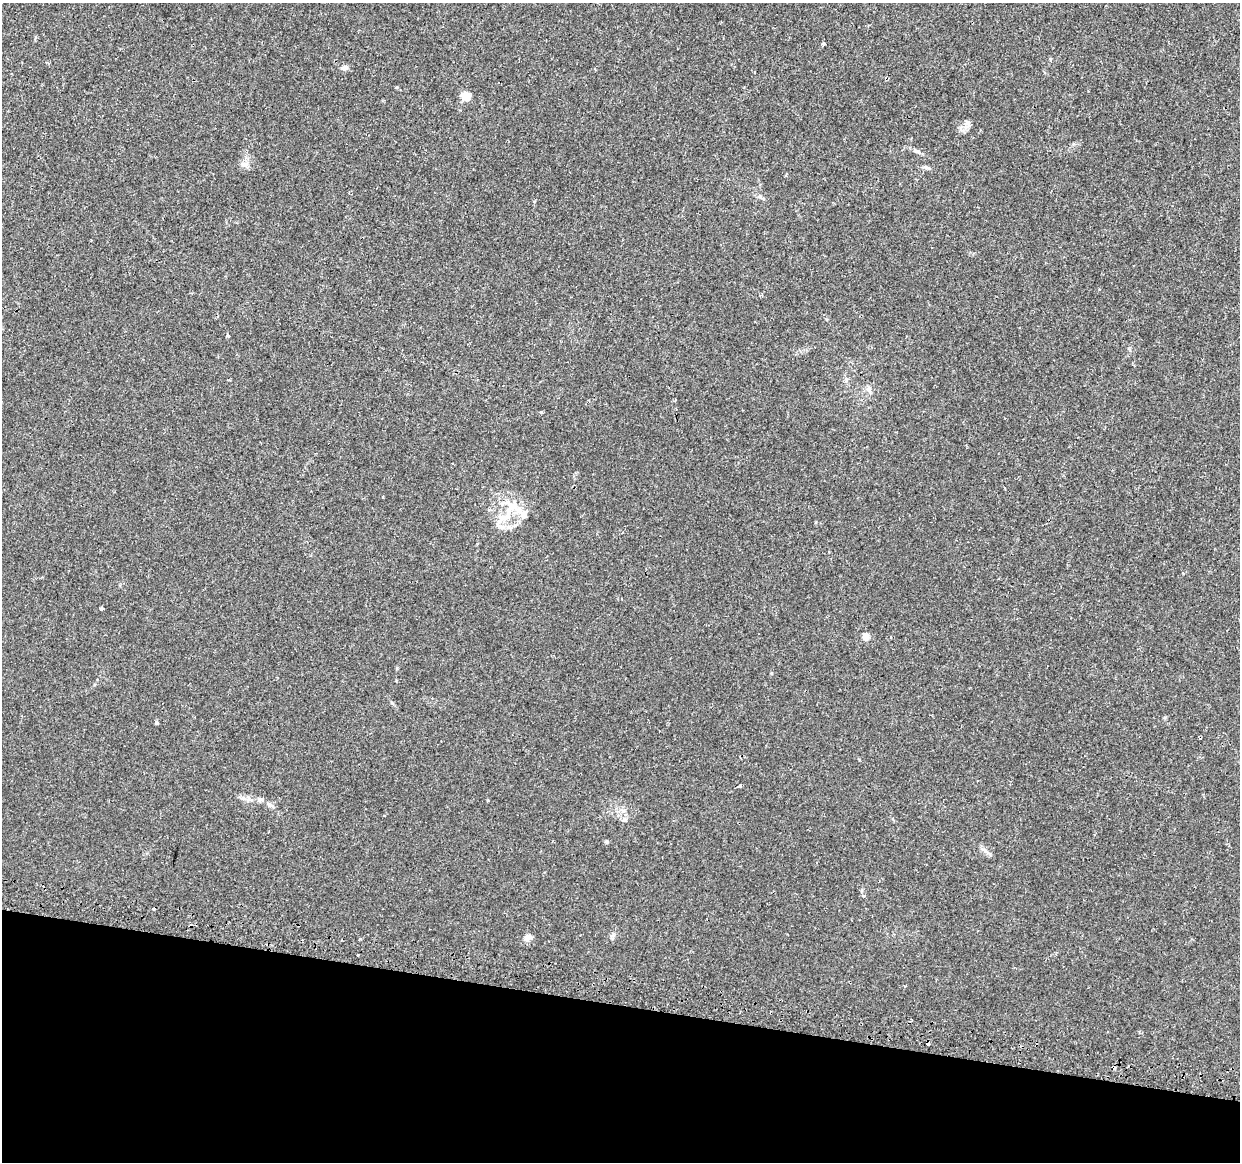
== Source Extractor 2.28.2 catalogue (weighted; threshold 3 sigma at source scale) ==
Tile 15 of 4 x 4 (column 3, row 4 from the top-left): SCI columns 2511-3748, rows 269-1428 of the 5030 x 5234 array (HDU 1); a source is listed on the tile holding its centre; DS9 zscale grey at full resolution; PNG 1242 x 1164 px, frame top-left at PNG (2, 3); no overlay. Shown black and unused: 14% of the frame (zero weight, under 2 of 3 exposures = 3% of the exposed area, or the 3 px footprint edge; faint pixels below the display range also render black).
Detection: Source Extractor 2.28.2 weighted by HDU 2 'WHT'; one run over the whole footprint, this tile lists its part. Background 0.00595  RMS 0.0021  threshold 0.00939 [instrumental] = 3 sigma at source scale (4.5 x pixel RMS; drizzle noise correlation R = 1.50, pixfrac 1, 0.0396/0.0396 arcsec/px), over >= 5 px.
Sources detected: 36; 4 cosmic-ray / hot-pixel residue — not listed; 2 inside a brighter listed object's ellipse — not listed separately; the other 30 listed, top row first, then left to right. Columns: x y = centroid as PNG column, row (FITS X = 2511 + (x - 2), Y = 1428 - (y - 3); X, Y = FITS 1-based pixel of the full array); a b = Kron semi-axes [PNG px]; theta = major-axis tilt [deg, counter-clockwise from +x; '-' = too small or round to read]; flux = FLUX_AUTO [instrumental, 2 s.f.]
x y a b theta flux
823 44 4 3 - 0.39
344 68 10 6 12 0.73
754 72 3 2 - 0.14
466 96 12 10 -43 1.6
968 122 9 6 -44 0.58
916 151 9 4 -19 0.46
244 165 12 6 -26 0.79
926 167 11 4 -17 0.51
759 197 7 4 0 0.4
228 336 4 3 - 0.61
869 389 11 6 85 0.72
541 412 4 3 - 1.1
511 507 24 10 49 3.6
524 515 11 9 42 1.1
816 522 5 3 - 0.16
510 527 11 6 6 1.1
102 608 4 4 - 1.2
866 637 5 4 - 3
156 723 4 4 - 0.47
740 786 4 3 - 0.36
243 798 8 5 -44 0.6
260 799 7 5 -19 0.5
270 805 9 5 -21 0.59
625 819 7 7 - 0.54
606 841 5 4 - 0.3
985 850 11 3 -50 0.6
863 895 5 3 - 0.32
527 938 11 8 30 0.98
359 939 3 3 - 0.25
358 955 3 3 - 1.3
Unlisted compact peaks at least as high as the median listed source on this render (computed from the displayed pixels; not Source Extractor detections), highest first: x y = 392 703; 397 668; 397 87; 612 936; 771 673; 1165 717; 488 800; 534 201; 859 760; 1050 59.